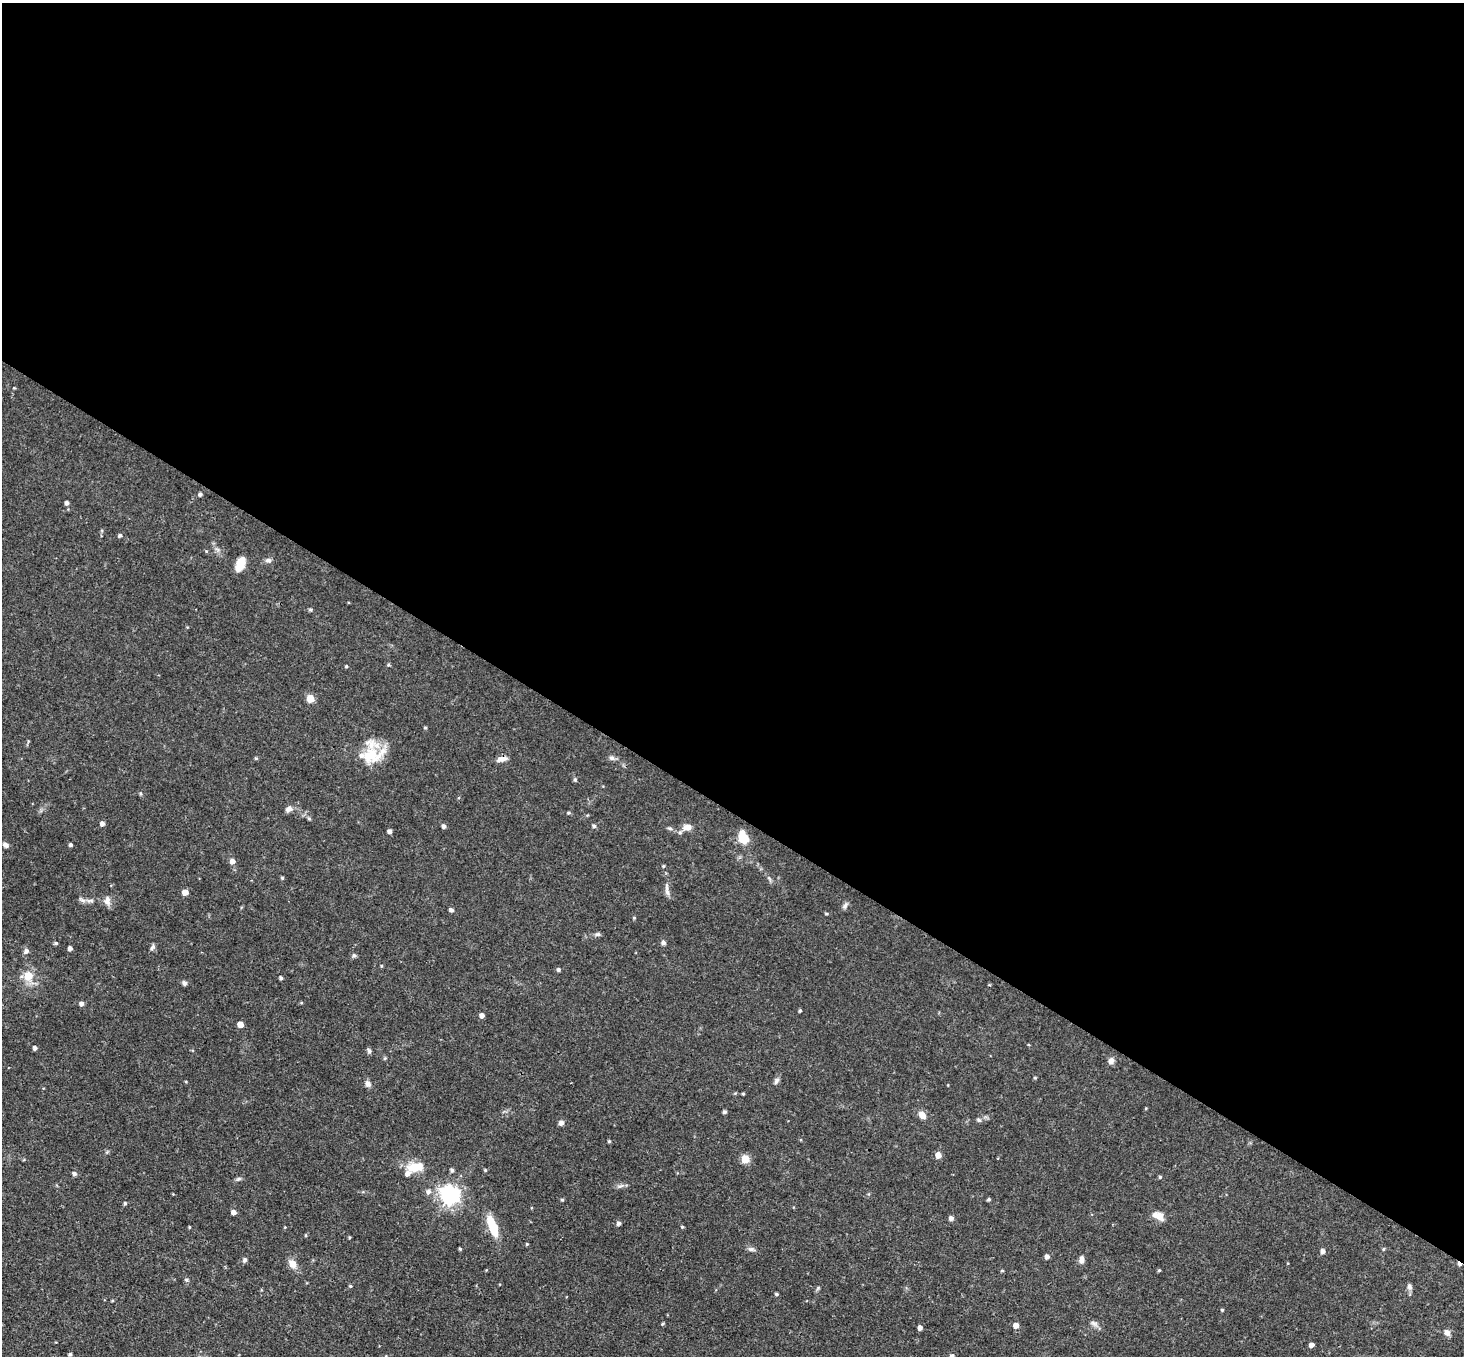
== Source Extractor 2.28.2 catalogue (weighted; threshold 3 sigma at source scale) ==
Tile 3 of 4 x 4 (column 3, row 1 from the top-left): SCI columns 2927-4388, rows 4353-5706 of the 5851 x 5858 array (HDU 1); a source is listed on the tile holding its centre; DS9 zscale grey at full resolution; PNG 1466 x 1358 px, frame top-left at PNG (2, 3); no overlay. Shown black and unused: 60% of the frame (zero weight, under 3 of 4 exposures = <1% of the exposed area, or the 3 px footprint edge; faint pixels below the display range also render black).
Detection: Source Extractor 2.28.2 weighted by HDU 2 'WHT'; one run over the whole footprint, this tile lists its part. Background 0.0564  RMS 0.0031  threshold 0.0141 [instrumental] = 3 sigma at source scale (4.5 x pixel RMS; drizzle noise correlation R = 1.50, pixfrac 1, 0.05/0.05 arcsec/px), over >= 5 px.
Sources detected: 117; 1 cosmic-ray / hot-pixel residue — not listed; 2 inside a brighter listed object's ellipse — not listed separately; the other 114 listed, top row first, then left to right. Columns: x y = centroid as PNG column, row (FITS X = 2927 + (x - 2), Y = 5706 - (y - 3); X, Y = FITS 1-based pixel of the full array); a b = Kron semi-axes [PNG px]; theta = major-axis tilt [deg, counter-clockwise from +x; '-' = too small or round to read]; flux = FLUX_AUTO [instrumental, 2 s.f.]
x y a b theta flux
14 388 4 3 - 0.25
200 494 4 4 - 0.8
67 503 4 4 - 0.96
120 535 4 4 - 0.74
217 549 7 4 -19 0.66
268 560 9 5 -1 0.92
240 564 13 7 68 6.6
310 610 4 4 - 0.51
388 665 5 4 - 0.37
346 666 4 3 - 0.38
310 698 5 5 - 7.3
425 728 4 3 - 0.41
373 755 36 21 15 11
256 758 4 4 - 0.37
612 758 7 7 - 0.96
502 759 14 6 16 1.7
575 780 6 5 - 0.45
289 809 9 7 21 1.3
568 813 5 4 - 0.34
102 824 5 4 - 1.3
444 826 4 4 - 1
594 826 5 4 - 0.68
687 827 11 8 6 2.3
390 831 4 4 - 1.1
743 838 13 9 -66 6.5
6 845 8 6 -35 1.2
70 845 4 4 - 0.71
232 861 5 5 - 1.8
663 866 4 4 - 0.35
282 878 4 4 - 0.41
185 892 5 4 - 3.2
667 892 10 6 -60 1.3
82 900 8 5 -44 0.82
107 901 12 8 -84 1.8
845 905 10 5 58 0.87
451 910 4 4 - 0.98
634 918 4 4 - 0.32
598 934 7 5 1 0.65
56 943 5 4 - 0.5
663 943 6 5 - 0.8
152 947 10 5 55 0.71
70 948 4 4 - 1.4
26 951 7 6 - 1
354 955 6 5 - 0.57
381 966 4 4 - 0.31
558 970 4 4 - 0.64
28 976 9 9 - 4.6
281 978 4 3 - 0.7
184 983 6 5 - 0.72
81 1004 5 4 - 1.2
800 1010 4 3 - 0.47
482 1015 4 4 - 1.4
240 1024 5 4 - 3
35 1048 4 4 - 0.89
369 1051 6 5 - 0.77
1111 1061 9 7 65 1.3
1035 1078 4 4 - 0.37
776 1081 10 5 61 0.91
368 1084 8 6 -60 1.3
743 1094 3 3 - 0.34
724 1112 4 4 - 0.71
922 1115 9 7 -47 2.3
979 1120 6 6 - 0.57
561 1123 5 5 - 1.7
609 1141 4 4 - 0.42
938 1155 5 5 - 2.6
745 1159 5 5 - 9.6
415 1167 22 11 7 5.9
452 1170 5 4 - 0.7
485 1170 4 3 - 0.35
74 1173 5 5 - 0.93
1160 1177 4 4 - 0.43
238 1179 9 4 26 0.64
620 1186 10 4 26 0.82
428 1191 6 5 - 1
173 1194 3 3 - 0.21
449 1195 7 7 - 160
989 1199 4 4 - 0.52
562 1200 4 4 - 0.4
125 1203 5 4 - 0.51
234 1212 4 4 - 1.6
1158 1216 14 9 -25 2.9
951 1218 4 4 - 1.3
619 1223 5 5 - 0.89
492 1226 24 8 -70 8.2
189 1227 4 3 - 0.29
682 1227 4 4 - 0.43
306 1235 5 3 - 0.28
349 1237 4 3 - 0.32
527 1244 4 3 - 0.34
460 1249 4 3 - 0.41
751 1249 10 6 -8 0.94
1383 1249 4 4 - 0.38
1323 1251 5 5 - 1.2
1047 1257 5 4 - 1.2
1081 1259 9 6 82 1.4
245 1260 6 5 - 0.75
292 1264 11 8 -53 2.6
1159 1270 4 4 - 0.37
1002 1271 5 3 - 0.32
186 1280 6 4 -30 0.46
350 1286 4 4 - 0.43
1409 1287 9 6 -70 0.98
777 1294 4 3 - 0.54
112 1300 4 3 - 0.3
1222 1310 3 3 - 0.44
1094 1323 12 6 -32 1.2
663 1324 4 4 - 0.38
1016 1325 5 5 - 2.5
920 1328 4 4 - 1.5
1447 1333 8 7 - 1.4
1311 1345 4 4 - 1.6
70 1354 3 3 - 0.57
952 1356 5 5 - 1.1
Isophote crosses this tile's border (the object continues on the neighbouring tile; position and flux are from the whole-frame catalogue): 1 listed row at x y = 952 1356